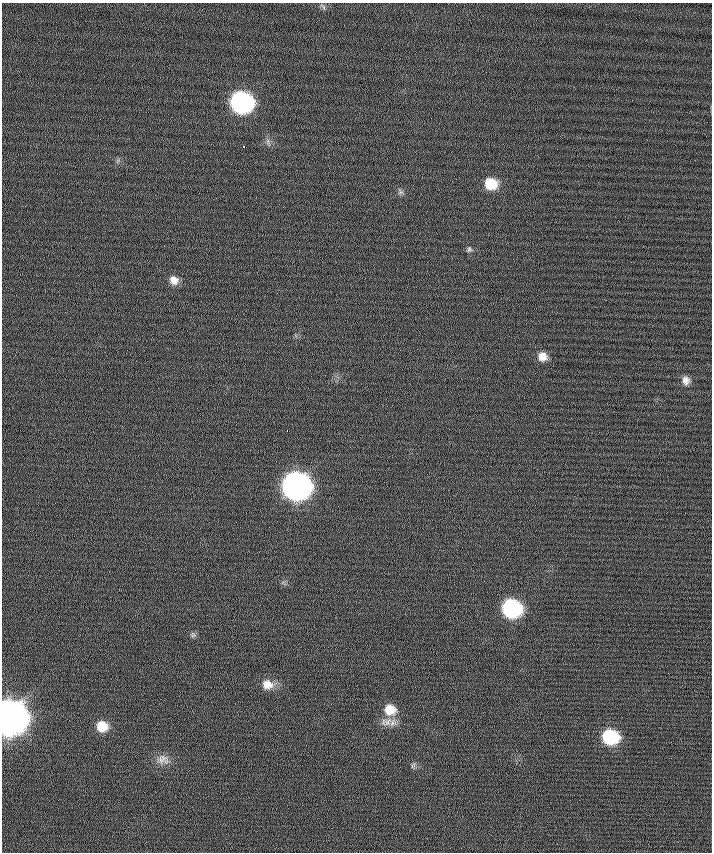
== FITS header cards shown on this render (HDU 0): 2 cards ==
NAXIS1  =                  710 /
NAXIS2  =                  850 /

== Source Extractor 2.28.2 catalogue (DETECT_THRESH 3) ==
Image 710 x 850 px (HDU 0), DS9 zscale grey, 1 PNG px = 1 image px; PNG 714 x 854 px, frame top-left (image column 1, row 850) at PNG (2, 3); no overlay
Background -0.477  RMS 6.2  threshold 18.5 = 3 sigma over >= 5 px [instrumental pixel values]
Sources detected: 22; all 22 listed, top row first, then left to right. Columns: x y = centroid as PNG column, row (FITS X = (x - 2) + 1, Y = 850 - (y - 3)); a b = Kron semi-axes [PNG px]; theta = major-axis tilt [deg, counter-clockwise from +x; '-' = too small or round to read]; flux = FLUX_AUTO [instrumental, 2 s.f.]
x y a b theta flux
323 7 11 5 -49 1.0e+03
241 102 13 12 - 1.6e+05
268 142 14 4 -72 1.4e+03
244 147 3 2 - 2.1e+03
491 184 13 12 - 1.2e+04
400 192 8 7 - 1.4e+03
469 249 8 7 - 1.3e+03
174 280 12 11 - 4.2e+03
542 357 11 10 - 4.2e+03
686 380 11 9 -77 2.6e+03
287 430 2 2 - 3.8e+02
296 486 14 13 - 5.2e+05
512 608 12 11 - 8.2e+04
193 635 9 7 -15 1.2e+03
267 684 16 13 -8 6.0e+03
390 710 15 13 -26 8.8e+03
9 718 14 13 - 1.6e+06
386 722 20 11 11 5.0e+03
102 726 13 12 - 8.4e+03
610 737 12 11 - 3.6e+04
162 759 18 13 21 4.8e+03
413 765 10 6 72 1.1e+03
At the frame edge (FLAGS 8, measured only in part): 1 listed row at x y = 9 718